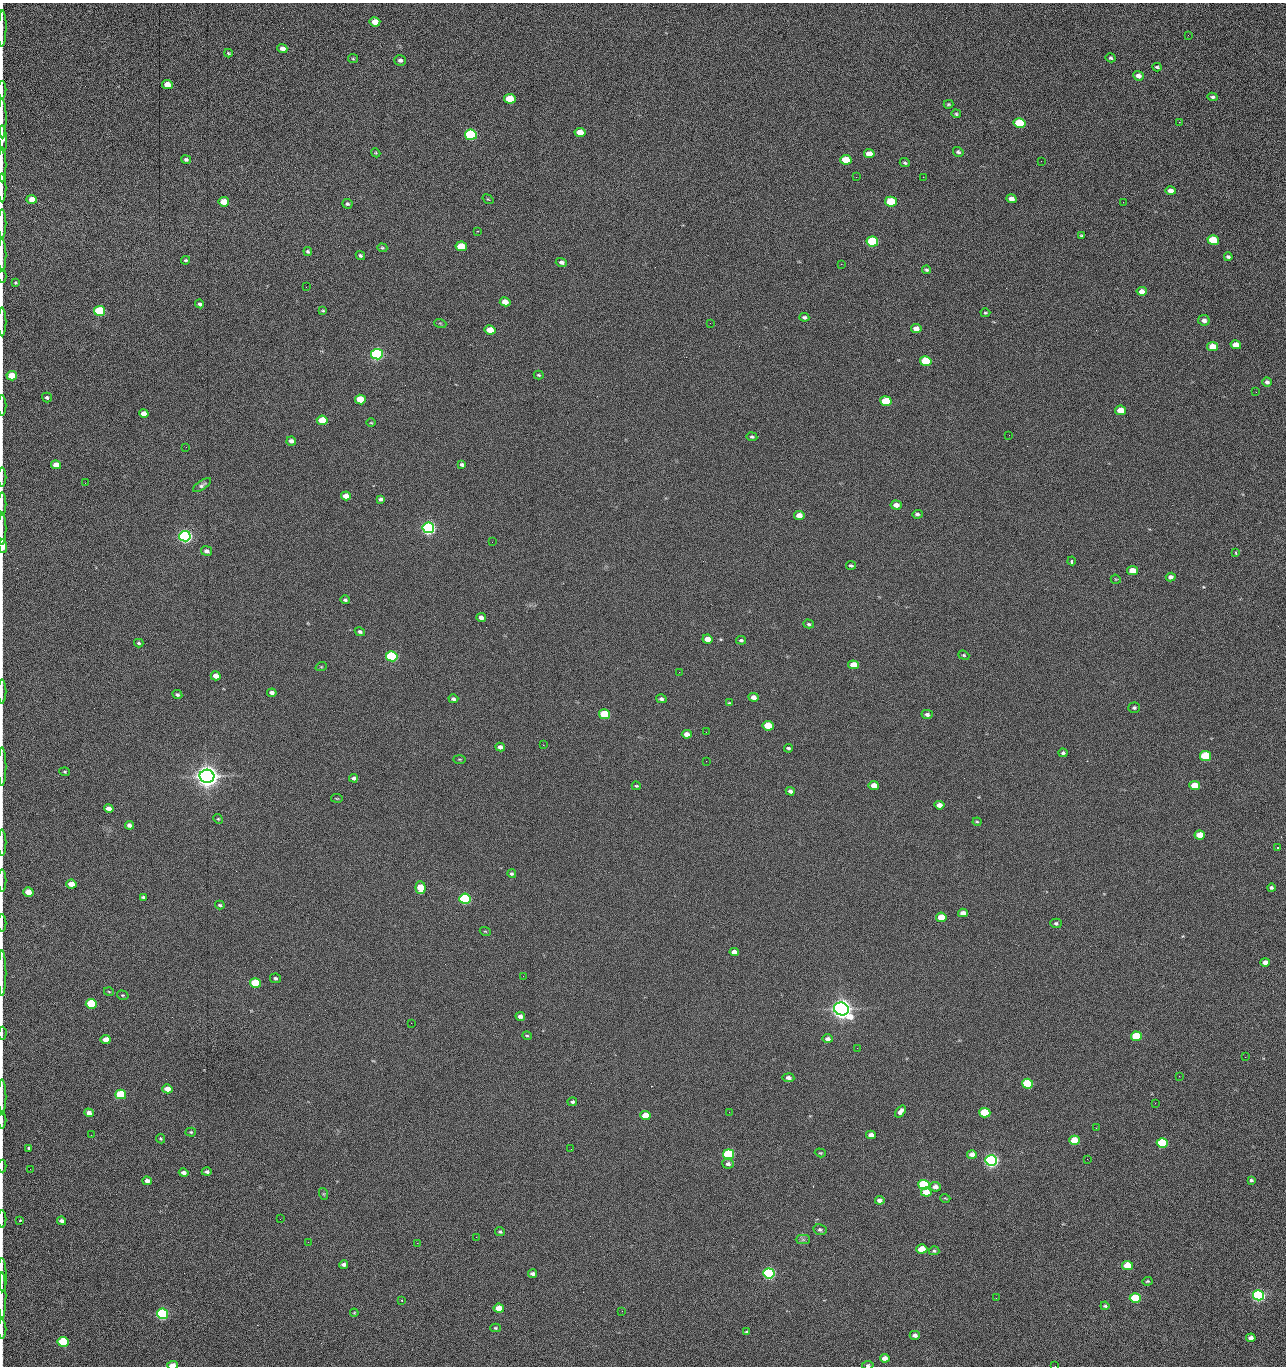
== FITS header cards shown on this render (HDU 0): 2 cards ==
NAXIS1  =                 1284 /fastest changing axis
NAXIS2  =                 1364 /next to fastest changing axis

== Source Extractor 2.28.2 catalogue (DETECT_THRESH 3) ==
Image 1284 x 1364 px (HDU 0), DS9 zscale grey, 1 PNG px = 1 image px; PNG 1288 x 1368 px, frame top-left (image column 1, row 1364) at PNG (2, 3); each listed source drawn as its Kron ellipse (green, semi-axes under 4 px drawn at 4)
Background 144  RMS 15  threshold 44.6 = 3 sigma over >= 5 px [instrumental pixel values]
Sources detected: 277; all 277 listed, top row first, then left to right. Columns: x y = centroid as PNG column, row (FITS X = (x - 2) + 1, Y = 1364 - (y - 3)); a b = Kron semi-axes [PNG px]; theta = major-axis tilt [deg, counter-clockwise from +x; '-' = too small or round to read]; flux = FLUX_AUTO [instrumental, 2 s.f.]
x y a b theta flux
375 22 5 4 - 1.3e+04
2 29 18 2 89 3.5e+03
1188 35 3 2 - 9.6e+02
282 49 5 4 - 5.1e+03
228 53 4 3 - 1.1e+03
1111 58 5 4 - 1.6e+03
353 59 5 4 - 1.0e+03
400 60 6 5 - 3.0e+03
1157 67 4 3 - 1.5e+03
1138 76 5 4 - 4.5e+03
167 85 5 4 - 1.4e+04
2 90 9 2 90 1.3e+03
1213 97 5 4 - 2.0e+03
510 99 6 5 - 4.2e+04
948 104 5 3 - 1.2e+03
956 114 5 3 - 1.2e+03
2 118 20 2 -89 3.5e+03
1179 122 3 2 - 8.8e+02
1019 123 6 5 - 6.1e+04
580 132 5 4 - 1.4e+04
471 135 6 5 - 1.6e+05
3 138 13 4 -86 5.9e+03
958 152 5 4 - 1.9e+03
376 153 5 3 - 9.3e+02
869 154 5 4 - 1.2e+04
186 159 5 4 - 2.2e+03
846 160 6 5 - 2.8e+04
1041 161 2 2 - 1.2e+03
905 163 5 3 - 1.4e+03
2 165 17 2 90 3.1e+03
856 177 2 2 - 1.6e+03
923 177 2 2 - 1.2e+04
2 188 14 2 90 2.5e+03
1170 191 5 4 - 6.2e+03
32 199 5 4 - 1.0e+04
488 199 6 3 -35 9.1e+02
1011 199 5 4 - 5.6e+03
224 202 5 4 - 2.0e+04
891 202 6 5 - 5.1e+04
1123 202 2 2 - 5.1e+02
347 204 5 4 - 1.7e+03
2 223 14 2 90 2.3e+03
478 231 3 2 - 6.2e+02
1081 236 4 3 - 1.4e+03
1213 240 5 5 - 4.3e+04
872 241 6 5 - 1.0e+05
461 246 5 5 - 4.0e+04
382 248 5 4 - 1.3e+03
308 251 4 4 - 1.5e+03
2 255 17 2 90 3.0e+03
360 255 5 4 - 1.8e+03
1228 257 4 3 - 1.9e+03
186 260 4 3 - 1.3e+03
561 262 6 4 -16 2.7e+03
841 264 2 2 - 1.8e+04
926 270 4 4 - 1.7e+03
2 276 6 2 90 1.0e+03
15 283 4 3 - 1.0e+03
306 287 2 2 - 4.4e+02
1142 291 5 4 - 7.4e+03
505 302 5 4 - 9.7e+03
200 304 4 4 - 1.9e+03
100 311 5 5 - 1.0e+05
323 311 4 2 - 1.0e+03
985 313 5 3 - 1.2e+03
804 317 5 4 - 2.0e+03
1204 320 6 5 - 4.1e+03
2 322 14 2 90 2.8e+03
440 323 6 3 -19 1.2e+03
710 323 2 2 - 2.2e+03
916 329 5 4 - 7.6e+03
490 330 5 4 - 1.6e+04
1236 345 5 4 - 1.1e+04
1213 346 5 4 - 1.6e+04
377 354 6 5 - 3.0e+05
926 361 6 5 - 5.8e+04
539 375 5 3 - 1.3e+03
12 376 5 4 - 2.5e+04
1267 382 5 4 - 2.9e+03
1256 392 2 2 - 6.9e+02
47 397 5 5 - 1.8e+03
360 400 5 5 - 3.7e+04
886 401 6 5 - 5.9e+04
2 405 10 2 90 1.4e+03
1121 410 5 4 - 1.9e+04
144 414 5 4 - 8.3e+03
322 420 5 4 - 2.9e+04
371 423 5 3 - 8.7e+02
1009 435 2 2 - 2.2e+03
752 437 5 4 - 1.7e+03
291 441 5 4 - 3.6e+03
186 447 2 2 - 2.1e+03
56 465 5 4 - 1.2e+04
462 465 4 3 - 2.4e+03
2 477 9 2 90 1.6e+03
85 483 2 2 - 6.6e+02
202 485 10 4 34 2.7e+03
346 496 5 4 - 9.6e+03
380 499 4 4 - 2.3e+03
2 504 11 2 90 1.9e+03
896 505 5 4 - 5.8e+03
917 514 5 4 - 1.9e+03
799 515 5 4 - 8.5e+03
2 528 16 2 90 2.2e+03
428 528 6 5 - 5.0e+05
185 536 6 5 - 5.4e+05
492 542 2 2 - 1.7e+03
3 546 7 3 -89 2.4e+04
206 551 5 4 - 3.9e+03
1236 553 4 3 - 1.6e+03
1072 561 4 3 - 2.7e+03
851 565 5 4 - 1.7e+03
1132 571 5 4 - 1.3e+04
1171 577 5 4 - 4.0e+03
1116 579 5 4 - 9.8e+02
345 600 4 4 - 1.9e+03
481 617 5 4 - 4.2e+03
809 624 5 4 - 1.7e+03
360 632 5 4 - 2.1e+03
707 639 5 4 - 1.0e+04
741 640 5 4 - 1.8e+03
139 643 5 4 - 1.6e+03
964 655 6 4 -21 1.5e+03
392 656 5 5 - 1.6e+05
853 665 5 4 - 1.4e+04
321 667 6 3 18 9.0e+02
679 672 2 2 - 1.1e+03
216 676 5 4 - 7.4e+03
2 691 12 2 90 2.0e+03
272 693 4 4 - 4.2e+03
177 695 5 4 - 1.9e+03
754 697 5 4 - 6.0e+03
453 699 5 3 - 2.3e+03
661 699 5 4 - 2.6e+03
729 703 4 3 - 1.0e+03
1134 708 6 5 - 2.0e+03
605 714 5 5 - 6.9e+04
927 714 6 4 -12 2.9e+03
768 726 5 4 - 2.7e+04
706 732 2 2 - 4.6e+02
687 734 5 4 - 7.5e+03
543 745 3 2 - 2.3e+03
500 747 5 4 - 4.2e+03
788 748 4 3 - 1.7e+03
1063 753 4 4 - 1.9e+03
1205 756 5 5 - 7.7e+04
459 759 6 3 0 9.8e+02
706 761 2 2 - 1.4e+03
2 766 19 2 90 3.0e+03
65 772 5 3 - 1.1e+03
207 776 7 6 - 1.6e+06
354 778 4 4 - 2.6e+03
874 785 5 4 - 1.0e+04
1195 785 5 4 - 2.5e+04
636 786 4 3 - 1.1e+03
790 791 5 4 - 3.2e+03
337 798 6 3 -9 7.6e+02
939 805 5 4 - 8.0e+03
109 808 5 4 - 6.8e+03
218 819 5 4 - 1.2e+03
977 822 4 4 - 1.3e+03
129 825 4 4 - 3.9e+03
1200 835 5 4 - 1.5e+04
2 843 13 2 90 2.2e+03
1277 848 3 3 - 2.0e+03
512 874 4 3 - 1.8e+03
2 880 11 2 90 1.7e+03
71 884 5 4 - 1.2e+04
420 888 6 5 - 2.7e+04
1271 888 4 4 - 2.0e+03
28 892 5 4 - 1.6e+04
143 897 4 3 - 1.8e+03
465 899 6 5 - 2.4e+05
220 905 5 3 - 1.4e+03
963 913 5 4 - 5.9e+03
941 917 5 4 - 1.9e+04
2 923 9 2 90 1.3e+03
1056 923 5 5 - 2.1e+03
485 931 5 3 - 8.8e+02
734 952 5 4 - 6.1e+03
1265 962 5 4 - 7.0e+03
2 973 23 2 90 3.7e+03
523 976 2 2 - 1.4e+03
275 978 5 4 - 2.0e+03
255 983 5 5 - 6.1e+04
109 992 5 3 - 9.2e+02
123 995 6 4 -17 1.3e+03
91 1004 5 5 - 7.6e+04
841 1009 7 6 - 1.3e+06
520 1016 5 4 - 4.0e+03
411 1023 2 2 - 3.4e+03
2 1033 6 2 86 1.2e+03
527 1036 4 4 - 1.2e+03
1136 1036 5 4 - 4.9e+04
828 1039 5 4 - 3.7e+03
106 1040 5 4 - 1.1e+04
857 1048 2 2 - 8.9e+02
1245 1057 2 2 - 1.1e+03
1179 1076 2 2 - 1.7e+03
788 1078 6 4 -6 3.7e+03
1028 1084 5 5 - 8.8e+04
167 1089 5 4 - 1.2e+04
121 1094 5 5 - 6.5e+04
2 1097 17 2 90 2.5e+03
572 1102 5 4 - 1.8e+03
1155 1103 2 2 - 5.4e+02
900 1111 7 4 52 4.6e+03
729 1112 2 2 - 6.3e+02
89 1113 5 4 - 5.6e+03
985 1113 5 4 - 7.3e+04
645 1116 5 4 - 2.0e+04
2 1120 8 2 90 1.5e+03
1096 1128 2 2 - 4.8e+02
191 1132 5 4 - 1.2e+03
91 1135 2 2 - 1.6e+03
871 1135 5 4 - 7.0e+03
160 1139 5 4 - 1.3e+03
1074 1140 5 4 - 3.2e+04
1162 1143 5 5 - 9.9e+04
29 1148 3 3 - 1.3e+03
571 1149 2 2 - 6.7e+02
820 1153 5 4 - 1.1e+03
729 1154 5 5 - 1.5e+05
972 1154 5 4 - 7.6e+03
1087 1159 2 2 - 5.3e+02
991 1160 6 5 - 6.2e+05
728 1164 6 4 -4 3.1e+03
2 1166 6 2 90 7.6e+02
30 1169 2 2 - 1.5e+03
207 1172 5 4 - 2.4e+03
184 1173 5 4 - 4.3e+03
1251 1180 4 3 - 1.8e+03
147 1181 5 4 - 3.5e+03
924 1185 5 5 - 1.5e+05
935 1187 5 4 - 6.6e+03
926 1192 5 4 - 1.7e+04
324 1194 6 4 -71 1.1e+03
945 1198 5 3 - 8.8e+02
880 1200 5 4 - 4.5e+03
2 1219 9 2 90 1.5e+03
280 1219 2 2 - 1.3e+03
20 1220 3 2 - 1.3e+03
62 1221 4 4 - 4.1e+03
820 1230 7 5 -12 2.0e+03
500 1232 5 4 - 1.5e+03
476 1237 2 2 - 4.7e+03
803 1240 7 4 0 2.1e+03
308 1242 3 2 - 1.1e+03
417 1243 2 2 - 3.6e+03
922 1249 5 4 - 1.9e+04
934 1251 5 4 - 1.4e+03
344 1264 4 3 - 2.8e+03
1127 1265 5 4 - 2.7e+04
769 1273 6 5 - 3.1e+05
533 1274 4 3 - 3.1e+03
2 1275 17 3 -88 3.5e+03
1147 1281 5 4 - 1.1e+03
1259 1295 5 5 - 3.6e+05
2 1296 23 2 90 4.8e+03
996 1298 2 2 - 1.9e+03
1135 1298 5 5 - 7.9e+04
402 1300 3 2 - 7.8e+02
1105 1306 4 3 - 1.4e+03
499 1308 5 4 - 1.8e+04
622 1311 2 2 - 5.5e+02
354 1313 4 3 - 8.2e+02
162 1314 5 5 - 2.4e+05
495 1328 5 4 - 1.4e+03
2 1329 10 2 90 1.8e+03
747 1332 4 3 - 1.2e+03
915 1335 5 4 - 4.1e+03
1251 1338 4 4 - 5.0e+03
63 1342 5 5 - 9.3e+04
885 1358 5 4 - 6.9e+03
172 1365 5 3 - 1.5e+04
868 1365 6 4 9 1.6e+03
1055 1366 2 2 - 1.3e+03
At the frame edge (FLAGS 8, measured only in part): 33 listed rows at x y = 2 29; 2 90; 2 118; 3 138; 2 165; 2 188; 2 223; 2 255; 2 276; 2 322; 12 376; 2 405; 2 477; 2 504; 2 528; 3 546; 2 691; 2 766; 2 843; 2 880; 2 923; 2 973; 2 1033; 2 1097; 2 1120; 2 1166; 2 1219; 2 1275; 2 1296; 2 1329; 172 1365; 868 1365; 1055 1366

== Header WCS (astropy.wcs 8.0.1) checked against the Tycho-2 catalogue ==
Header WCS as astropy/WCSLIB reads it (CRVAL/CRPIX/CD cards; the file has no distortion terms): RA---TAN/DEC--TAN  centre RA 15:41:41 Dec +51:59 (235.42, +51.98 deg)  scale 1.26 arcsec/px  FOV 26.9' x 28.5'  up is +92 deg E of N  parity flipped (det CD > 0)
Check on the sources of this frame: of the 60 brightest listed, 9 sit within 2.0 arcsec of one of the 11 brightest Tycho-2 stars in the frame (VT <= 12.29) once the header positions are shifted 0.30 arcsec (0.04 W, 0.30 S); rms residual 0.99 arcsec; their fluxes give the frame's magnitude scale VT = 25.23 - 2.5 log10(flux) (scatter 0.22 mag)
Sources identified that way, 9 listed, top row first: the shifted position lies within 2.0 arcsec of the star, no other Tycho-2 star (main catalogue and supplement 1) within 4.0 arcsec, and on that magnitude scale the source's flux lands within +1.5 / -3 mag of the star's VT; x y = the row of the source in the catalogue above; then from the Tycho-2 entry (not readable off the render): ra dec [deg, ICRS J2000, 3 dp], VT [Tycho-2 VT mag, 2 dp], TYC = Tycho-2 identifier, HIP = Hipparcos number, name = IAU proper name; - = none
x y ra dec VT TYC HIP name
377 354 235.614 +52.064 11.61 3489-1132-1 - -
428 528 235.514 +52.049 11.19 3489-1407-1 - -
185 536 235.515 +52.133 11.12 3489-1380-1 - -
207 776 235.378 +52.130 9.31 3489-1322-1 76850 -
465 899 235.303 +52.042 11.52 3489-958-1 - -
841 1009 235.232 +51.912 9.59 3489-824-1 - -
991 1160 235.143 +51.862 10.97 3489-1016-1 - -
924 1185 235.131 +51.886 12.29 3489-908-1 - -
769 1273 235.084 +51.941 11.45 3489-1346-1 - -